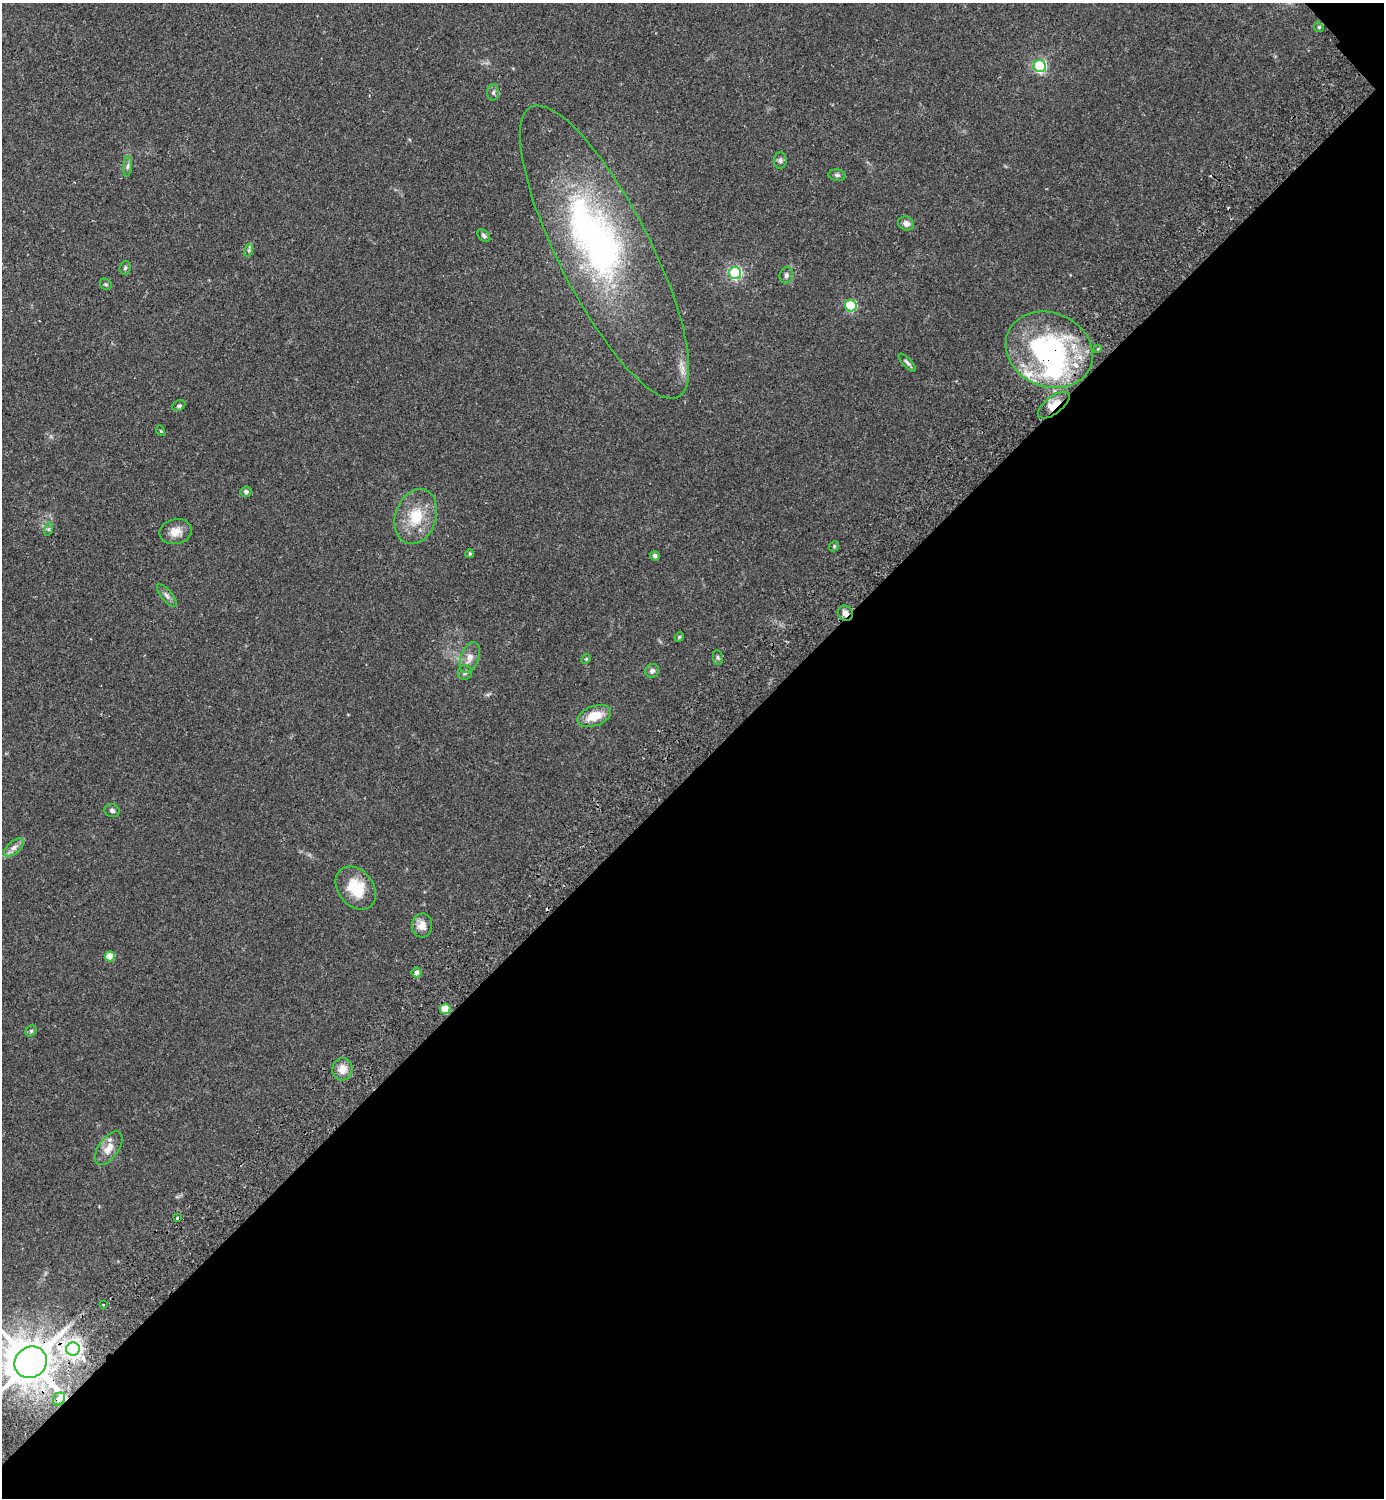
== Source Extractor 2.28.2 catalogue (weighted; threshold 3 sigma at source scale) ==
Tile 12 of 4 x 4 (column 4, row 3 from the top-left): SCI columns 4487-5868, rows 1541-3036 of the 6069 x 6073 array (HDU 1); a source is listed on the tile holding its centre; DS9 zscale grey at full resolution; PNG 1386 x 1500 px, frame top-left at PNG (2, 3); each listed source drawn as its Kron ellipse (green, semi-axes under 4 px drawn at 4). Shown black and unused: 49% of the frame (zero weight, under 2 of 3 exposures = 3% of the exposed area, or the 3 px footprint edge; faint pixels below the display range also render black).
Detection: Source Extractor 2.28.2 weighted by HDU 2 'WHT'; one run over the whole footprint, this tile lists its part. Background 0.174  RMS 0.0076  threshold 0.0341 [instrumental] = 3 sigma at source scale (4.5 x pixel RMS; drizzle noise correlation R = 1.50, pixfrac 1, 0.05/0.05 arcsec/px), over >= 5 px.
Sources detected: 60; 3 inside a brighter object's white glare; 3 cosmic-ray / hot-pixel residue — neither listed nor drawn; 2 inside a brighter listed object's ellipse — not listed separately; the other 52 listed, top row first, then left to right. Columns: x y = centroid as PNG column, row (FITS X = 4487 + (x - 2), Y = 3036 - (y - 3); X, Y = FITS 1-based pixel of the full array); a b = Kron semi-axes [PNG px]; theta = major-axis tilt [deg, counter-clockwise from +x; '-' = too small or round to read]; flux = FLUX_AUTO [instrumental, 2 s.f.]
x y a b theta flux
1319 27 5 4 - 0.96
1040 66 6 6 - 120
493 92 8 6 88 2
780 161 8 6 89 1.9
128 166 10 4 85 2
837 175 8 5 -9 1.8
906 223 8 7 - 3.8
484 236 7 5 -45 1.7
249 250 6 4 74 1.2
605 252 163 46 -63 230
125 268 6 5 - 1.4
735 273 6 6 - 130
786 275 8 6 76 2.4
106 284 6 5 - 1.3
851 306 6 5 - 72
1098 349 4 3 - 0.72
1049 350 45 37 -23 120
907 363 12 4 -47 2.1
1054 405 19 8 37 11
179 406 7 5 27 1.5
161 431 5 3 - 0.61
246 492 5 5 - 1.8
416 517 28 20 72 25
49 529 6 4 71 1.3
176 532 16 12 12 8.2
834 546 5 4 - 0.93
470 554 4 4 - 1
655 556 5 4 - 2.4
167 596 13 5 -50 2.7
845 613 8 7 - 4.2
679 637 5 4 - 0.87
470 658 16 9 69 6.4
718 658 7 5 -83 1.5
586 659 5 4 - 0.83
652 671 7 6 - 2.2
465 673 7 7 - 2.2
594 716 17 10 19 15
112 811 8 6 -19 1.8
14 848 12 6 41 3.5
356 888 24 17 -52 23
422 925 12 10 87 7
110 956 5 5 - 15
416 973 5 5 - 2.9
445 1009 5 5 - 20
31 1031 6 5 - 1.2
342 1069 11 10 - 7.9
109 1148 19 10 55 8.9
177 1218 3 2 - 0.76
103 1305 2 2 - 0.75
73 1349 7 6 - 330
31 1362 17 15 37 3600
59 1399 7 5 49 2.9
Overlapping masked pixels (flux is a lower limit): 5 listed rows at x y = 1049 350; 1054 405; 845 613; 73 1349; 31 1362
Isophote crosses this tile's border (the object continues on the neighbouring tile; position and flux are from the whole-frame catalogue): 1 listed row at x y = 31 1362